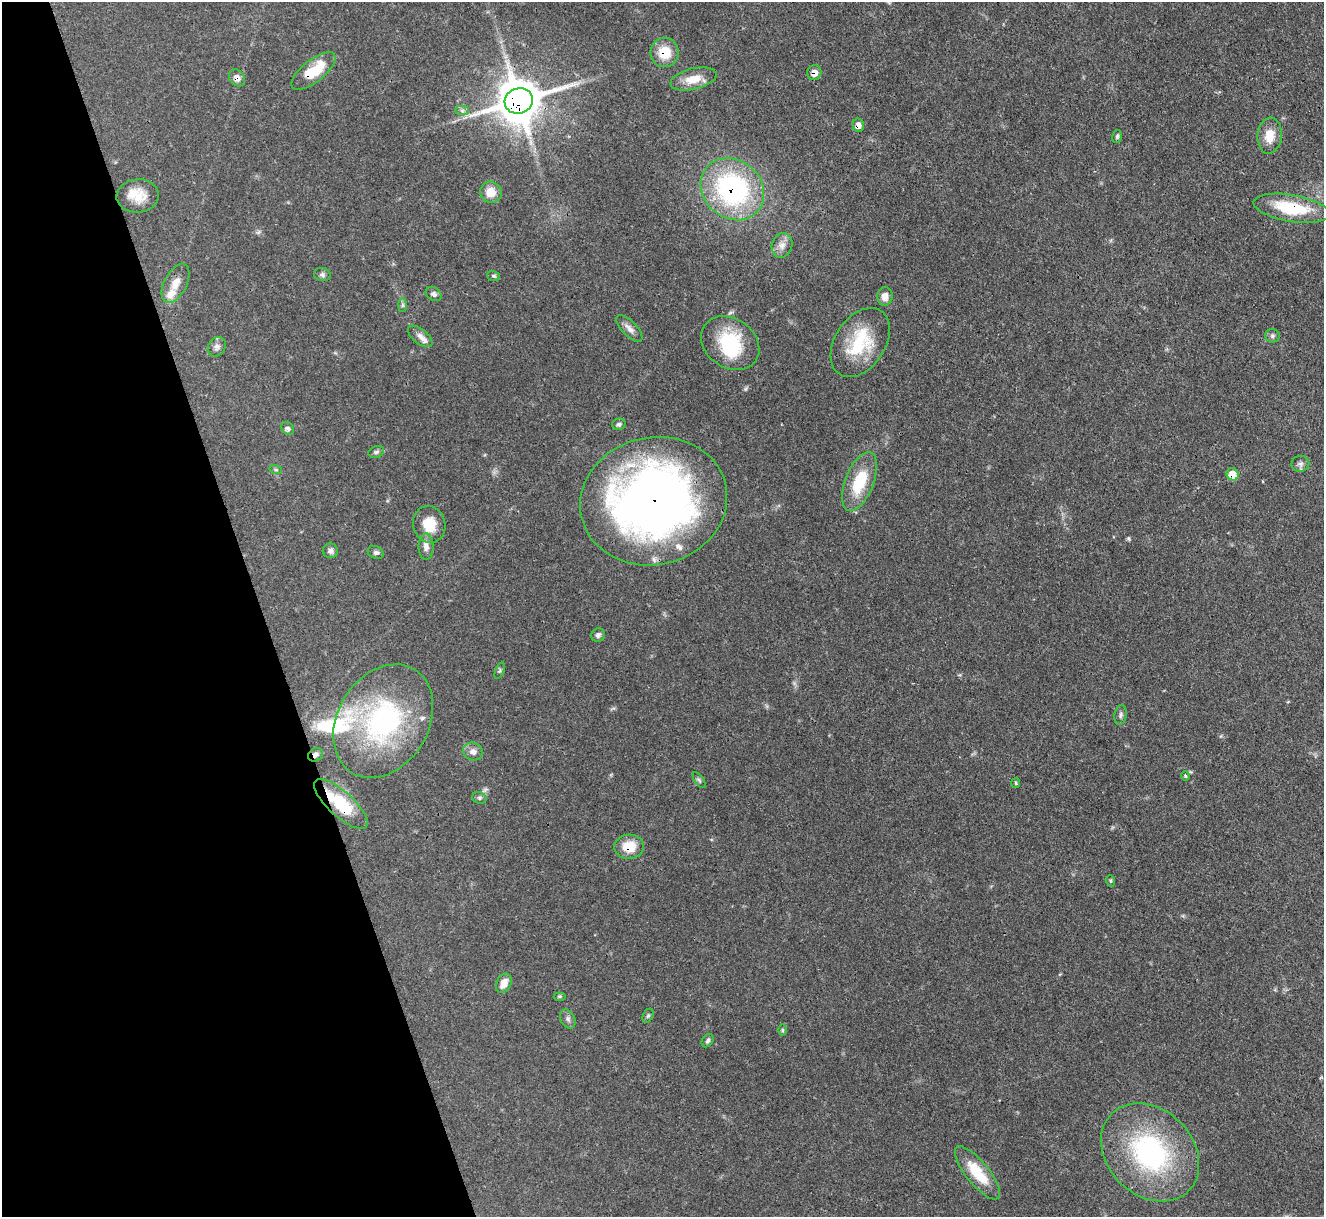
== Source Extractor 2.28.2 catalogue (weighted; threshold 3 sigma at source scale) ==
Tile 5 of 4 x 4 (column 1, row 2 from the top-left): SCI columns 2-1323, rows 2703-3917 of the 5294 x 5277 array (HDU 1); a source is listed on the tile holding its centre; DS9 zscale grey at full resolution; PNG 1326 x 1219 px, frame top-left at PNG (2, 2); each listed source drawn as its Kron ellipse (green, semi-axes under 4 px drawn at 4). Shown black and unused: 20% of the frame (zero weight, under 3 of 4 exposures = <1% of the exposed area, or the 3 px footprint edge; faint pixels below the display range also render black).
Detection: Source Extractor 2.28.2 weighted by HDU 2 'WHT'; one run over the whole footprint, this tile lists its part. Background 0.0874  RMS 0.0043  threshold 0.0193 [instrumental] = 3 sigma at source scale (4.5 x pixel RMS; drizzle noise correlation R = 1.50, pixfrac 1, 0.05/0.05 arcsec/px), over >= 5 px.
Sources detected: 65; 1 inside a brighter object's white glare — neither listed nor drawn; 4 inside a brighter listed object's ellipse — not listed separately; the other 60 listed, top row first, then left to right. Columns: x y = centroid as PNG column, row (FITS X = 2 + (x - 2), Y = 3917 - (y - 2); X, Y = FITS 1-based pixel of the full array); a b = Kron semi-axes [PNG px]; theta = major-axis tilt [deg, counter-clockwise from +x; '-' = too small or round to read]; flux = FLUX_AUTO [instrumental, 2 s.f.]
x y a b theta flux
665 53 14 14 - 10
314 71 27 11 38 14
814 73 7 7 - 3.4
237 78 9 7 -52 3
693 79 23 10 14 7
519 101 14 12 16 1500
462 111 7 4 -1 0.9
858 125 7 5 -76 2.7
1270 136 18 12 85 6.8
1117 137 6 5 - 0.71
732 189 34 29 -41 79
491 192 11 10 - 5.5
138 196 21 16 4 8.7
1291 208 38 13 -10 23
782 245 12 10 71 3.3
322 275 8 6 -13 1.2
494 276 6 5 - 0.78
175 283 21 11 63 5.8
434 294 8 6 -32 1.3
885 296 9 7 86 3.3
403 305 7 4 89 0.8
629 328 17 7 -45 2.5
420 336 14 7 -39 2.5
1272 336 7 6 - 1
730 343 31 24 -35 26
860 343 38 25 56 23
217 347 10 8 54 1.9
619 424 7 5 23 0.92
288 428 7 5 -44 1.2
376 452 8 5 20 1.1
1300 464 9 8 - 1.7
276 470 6 4 -18 0.57
1232 474 6 6 - 7.8
859 481 31 14 69 18
654 501 74 63 13 310
429 524 18 16 -75 9.5
426 547 13 7 -90 2.8
330 551 8 7 - 1.5
376 552 8 6 -21 1.1
598 635 7 6 - 1.3
500 671 9 3 69 0.6
1121 715 10 6 79 1.2
383 721 60 45 58 80
473 752 10 9 - 2.5
315 755 8 6 33 1.6
1185 776 4 4 - 0.49
699 780 9 4 -55 0.8
1016 783 5 4 - 0.55
479 798 7 5 -20 0.9
341 804 34 12 -42 22
629 847 15 12 5 9.3
1111 881 6 3 -71 0.56
504 983 10 7 67 4.4
560 997 6 4 -5 0.58
648 1016 7 5 62 0.75
568 1019 10 7 -63 1.5
782 1030 6 4 89 0.55
708 1041 7 5 56 0.97
1150 1152 55 43 -45 72
977 1173 33 11 -51 15
Overlapping masked pixels (flux is a lower limit): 14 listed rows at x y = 665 53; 314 71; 814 73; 237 78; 519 101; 858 125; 732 189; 1291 208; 1232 474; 654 501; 383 721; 315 755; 341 804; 629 847